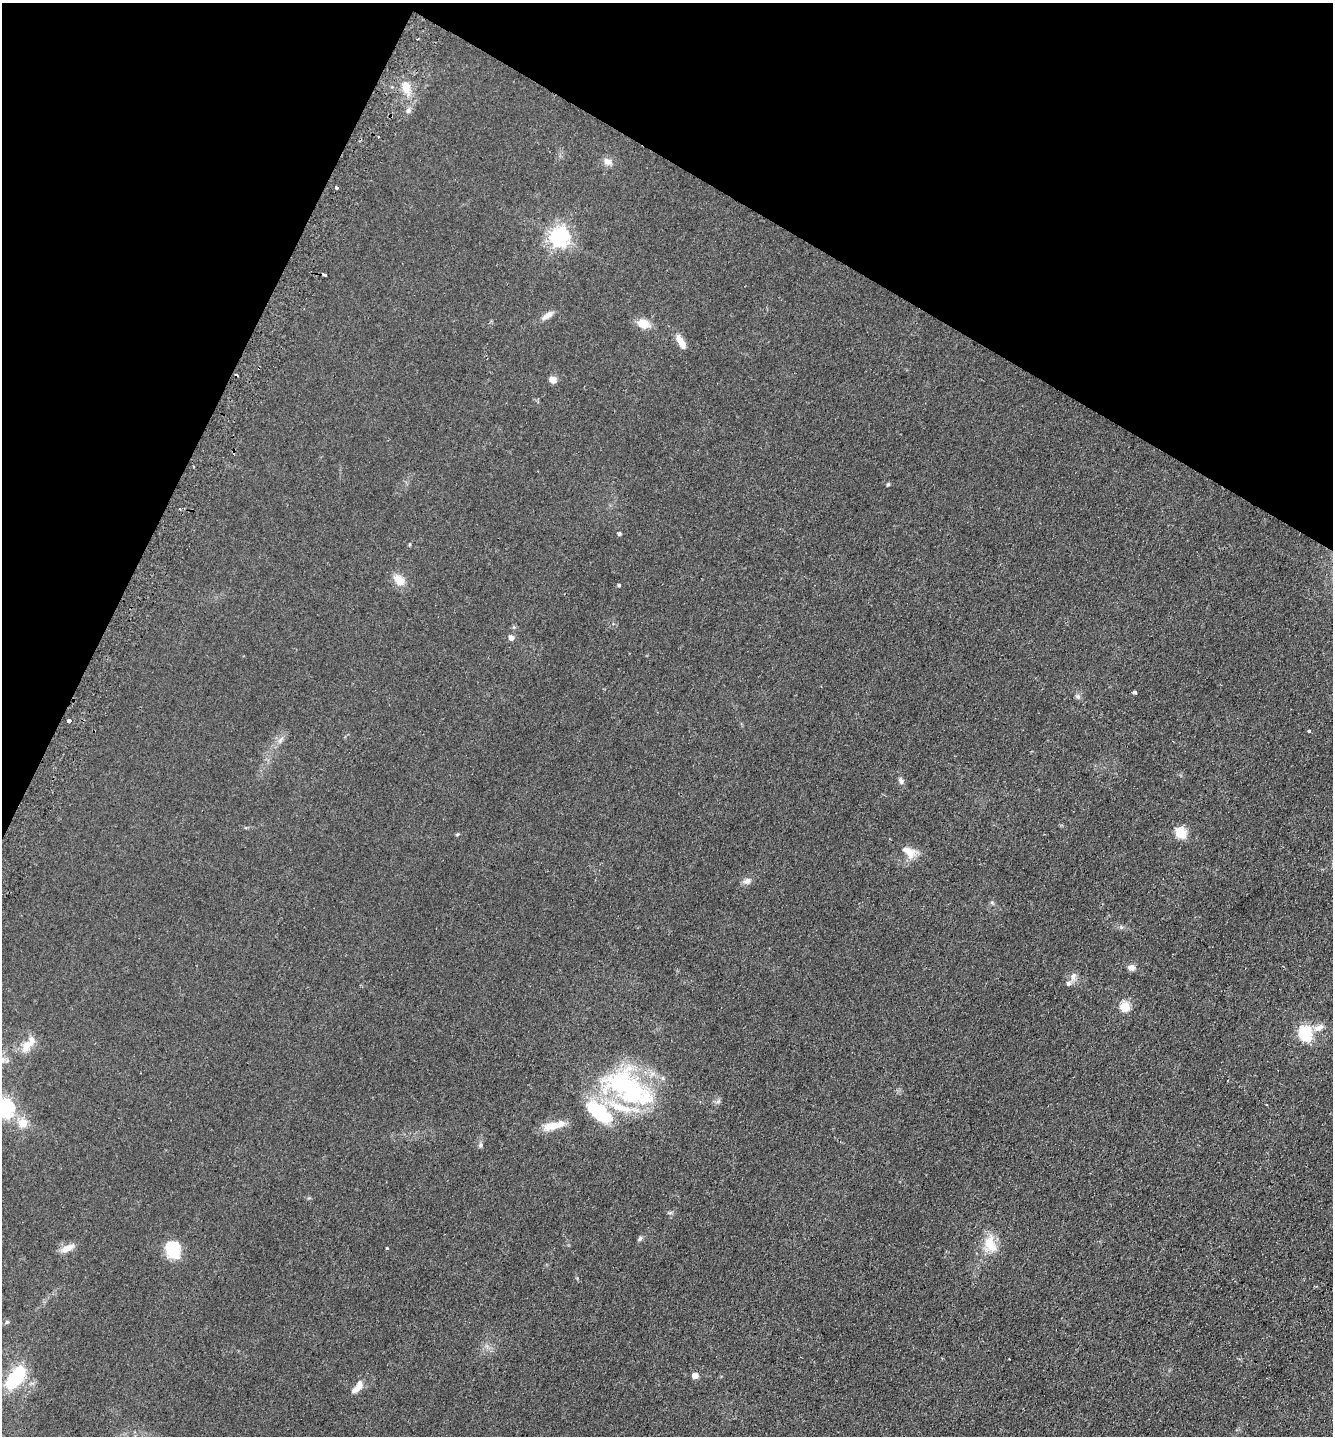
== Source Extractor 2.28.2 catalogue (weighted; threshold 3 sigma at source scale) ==
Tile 2 of 4 x 4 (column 2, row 1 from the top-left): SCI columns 1648-2978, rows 4321-5754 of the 5819 x 5771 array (HDU 1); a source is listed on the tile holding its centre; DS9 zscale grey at full resolution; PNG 1335 x 1438 px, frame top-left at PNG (2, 3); no overlay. Shown black and unused: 22% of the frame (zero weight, under 2 of 3 exposures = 2% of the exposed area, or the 3 px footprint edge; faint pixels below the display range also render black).
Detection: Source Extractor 2.28.2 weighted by HDU 2 'WHT'; one run over the whole footprint, this tile lists its part. Background 0.0324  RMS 0.0069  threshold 0.0311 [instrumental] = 3 sigma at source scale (4.5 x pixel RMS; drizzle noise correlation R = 1.50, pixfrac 1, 0.05/0.05 arcsec/px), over >= 5 px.
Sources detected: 59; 3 inside a brighter object's white glare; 2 cosmic-ray / hot-pixel residue — not listed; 6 inside a brighter listed object's ellipse — not listed separately; the other 48 listed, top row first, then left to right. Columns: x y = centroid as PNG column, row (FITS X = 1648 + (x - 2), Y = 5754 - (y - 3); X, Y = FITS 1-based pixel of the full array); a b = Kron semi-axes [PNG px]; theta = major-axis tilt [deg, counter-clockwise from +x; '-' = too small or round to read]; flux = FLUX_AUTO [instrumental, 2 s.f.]
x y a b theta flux
406 88 18 10 -84 8.7
408 111 8 6 57 2
378 137 3 3 - 1.5
607 162 12 9 -20 3.8
337 188 3 3 - 3.7
559 237 7 7 - 350
325 275 4 3 - 4.6
547 315 17 7 35 4.2
643 323 14 10 -21 8.5
681 342 17 7 -62 6.9
553 380 6 6 - 5.4
888 484 5 3 - 0.99
180 509 3 3 - 2.1
619 534 4 4 - 1.5
409 545 5 3 - 0.66
399 580 17 12 -40 7.8
619 585 4 4 - 0.99
511 638 7 7 - 2.4
1135 692 4 3 - 2.6
1078 696 7 5 -69 1.6
69 721 3 3 - 6.4
1309 731 3 3 - 4.3
280 740 11 6 61 2.8
901 781 10 6 -74 2.1
1180 833 6 6 - 29
908 851 21 10 -21 7.7
747 881 10 8 11 3
1131 967 9 7 -1 2.8
1073 976 13 6 77 3
1125 1007 5 5 - 41
1318 1028 15 8 22 4.4
1304 1032 6 5 - 70
26 1046 16 12 81 7.5
632 1094 51 31 -11 86
1266 1104 3 2 - 0.68
3 1109 7 7 - 350
23 1123 5 5 - 25
553 1126 30 9 13 10
480 1145 6 5 - 1.3
640 1238 7 5 72 1.3
990 1244 25 14 -76 13
68 1248 19 8 24 5.7
387 1248 3 2 - 1.2
173 1249 20 16 -73 20
7 1322 6 5 - 1
695 1376 5 4 - 8.1
16 1377 28 14 52 35
359 1386 14 7 77 4.5
Isophote crosses this tile's border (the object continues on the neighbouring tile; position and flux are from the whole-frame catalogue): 1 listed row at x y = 3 1109